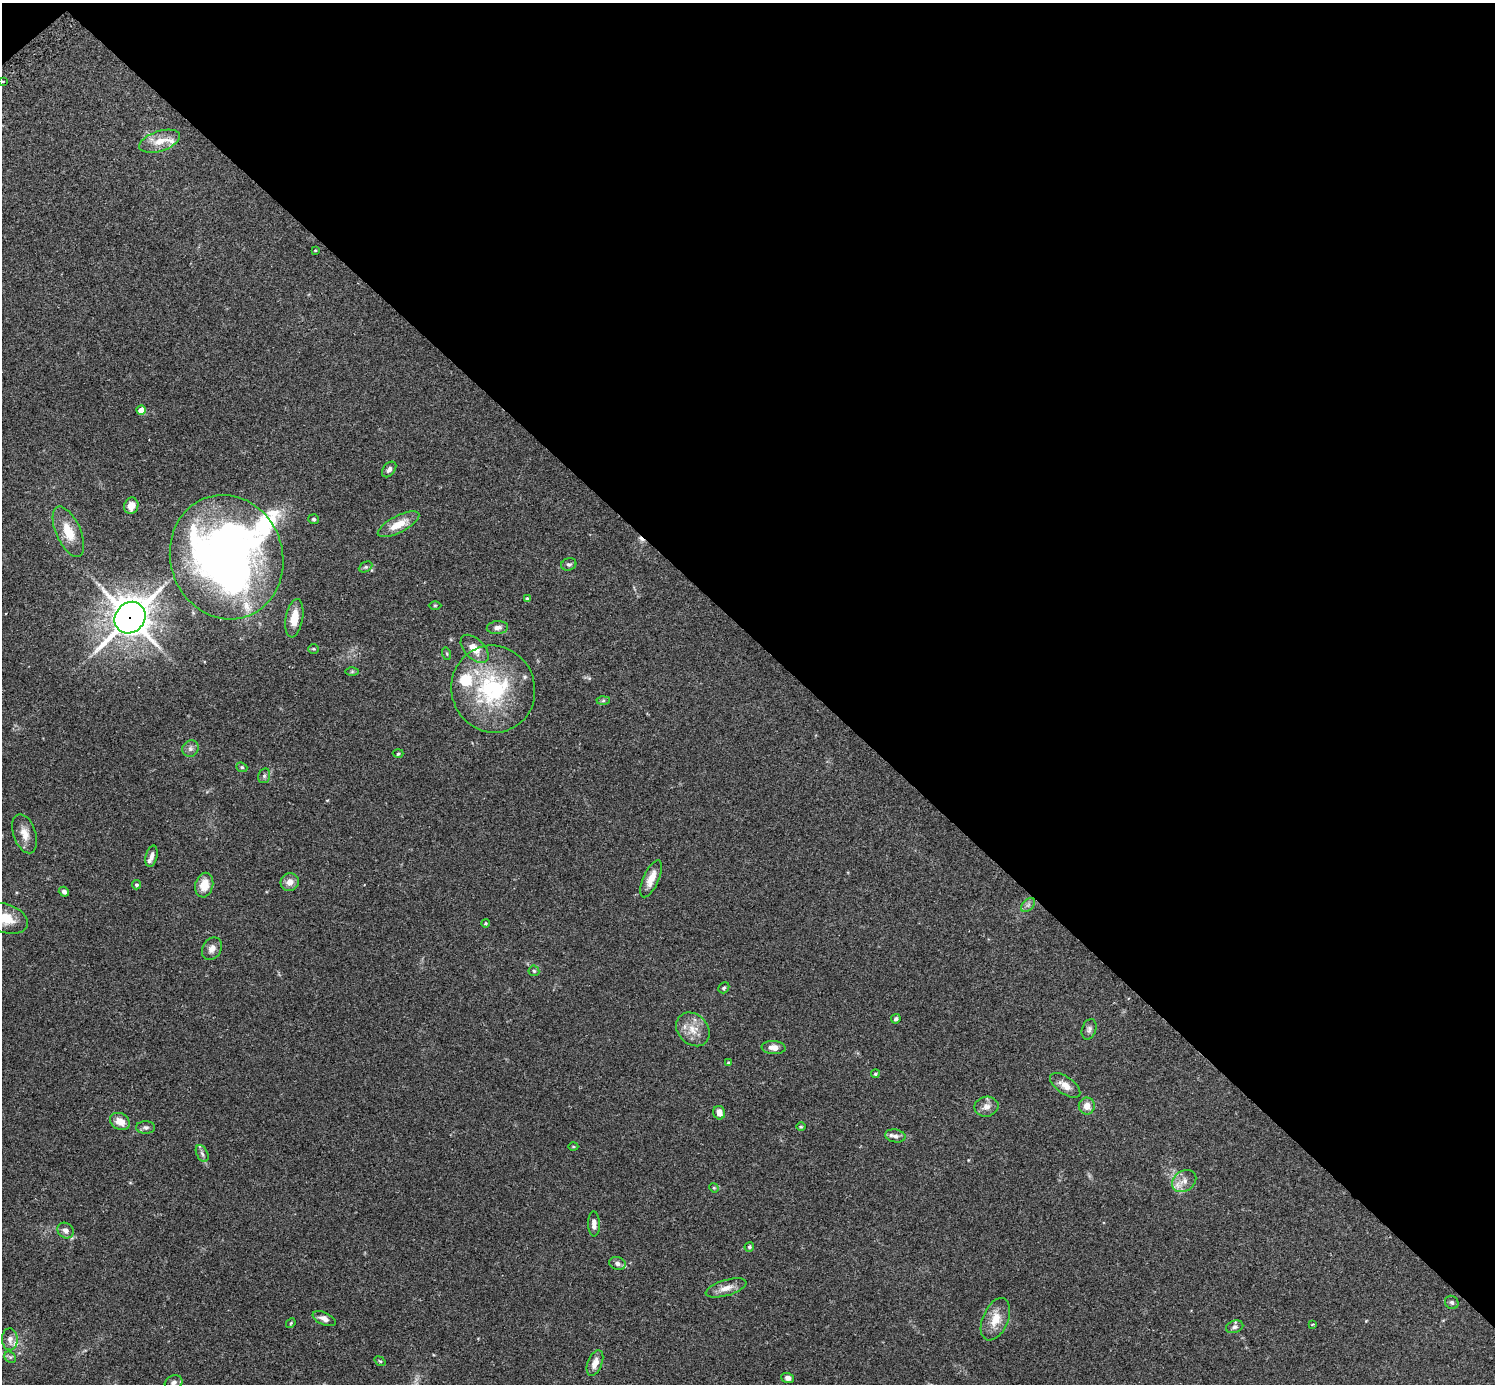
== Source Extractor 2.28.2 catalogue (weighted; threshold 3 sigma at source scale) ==
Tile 3 of 4 x 4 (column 3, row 1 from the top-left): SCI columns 3025-4517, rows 4337-5718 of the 6041 x 6040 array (HDU 1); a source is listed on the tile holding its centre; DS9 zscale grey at full resolution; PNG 1497 x 1386 px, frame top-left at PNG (2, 3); each listed source drawn as its Kron ellipse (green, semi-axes under 4 px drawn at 4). Shown black and unused: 46% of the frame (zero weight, under 2 of 3 exposures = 2% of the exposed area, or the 3 px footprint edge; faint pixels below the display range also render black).
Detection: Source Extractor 2.28.2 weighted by HDU 2 'WHT'; one run over the whole footprint, this tile lists its part. Background 0.101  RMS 0.0058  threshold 0.0263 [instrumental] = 3 sigma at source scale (4.5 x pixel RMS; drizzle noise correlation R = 1.50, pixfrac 1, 0.05/0.05 arcsec/px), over >= 5 px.
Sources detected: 87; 1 cosmic-ray / hot-pixel residue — neither listed nor drawn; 11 inside a brighter listed object's ellipse — not listed separately; the other 75 listed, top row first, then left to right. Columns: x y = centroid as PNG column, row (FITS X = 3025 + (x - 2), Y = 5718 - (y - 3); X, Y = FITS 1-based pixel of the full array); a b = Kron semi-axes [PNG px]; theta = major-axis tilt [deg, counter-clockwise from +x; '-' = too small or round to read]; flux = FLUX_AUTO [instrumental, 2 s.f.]
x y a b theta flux
2 81 3 3 - 0.97
160 141 21 10 18 8.3
315 250 4 3 - 0.63
141 410 4 4 - 6.9
389 469 9 5 51 1.9
131 506 8 7 - 4.6
314 519 5 5 - 1
398 524 23 8 27 9.8
68 532 27 12 -66 12
227 557 63 56 -73 360
569 564 8 6 17 1.3
366 567 7 5 26 1
527 598 3 3 - 0.91
435 605 6 4 0 0.72
130 618 16 14 49 1100
294 618 19 8 80 8.7
497 628 10 6 5 2.7
313 649 5 4 - 0.66
475 649 17 10 -45 7.7
447 654 6 4 -72 0.74
352 672 6 4 1 0.81
493 689 44 41 -70 61
603 701 6 4 2 1
190 749 8 7 - 2.2
398 754 5 3 - 0.59
242 767 6 4 -21 0.85
264 776 7 6 - 1.4
25 834 20 11 -71 6.4
151 856 11 5 76 2.5
651 879 20 7 66 6.2
290 882 9 8 - 4.1
136 885 4 4 - 1.1
204 885 12 9 76 8.8
64 892 5 4 - 2
1028 905 8 5 45 1.7
6 918 23 14 -19 14
485 923 4 4 - 0.66
212 949 12 9 57 3.7
534 971 5 5 - 0.96
724 988 6 5 - 1
896 1019 5 4 - 1.3
693 1029 18 15 -45 8.7
1089 1029 10 7 71 2
774 1047 12 6 -4 4.5
728 1063 4 3 - 1.1
875 1074 4 4 - 0.89
1065 1085 17 8 -35 5.6
1087 1106 8 8 - 4.9
986 1107 12 10 11 3.7
719 1113 7 6 - 4.4
120 1121 10 8 -29 6.1
146 1127 9 6 0 1.6
801 1127 5 3 - 0.57
895 1136 10 6 -10 2.4
573 1147 5 3 - 0.54
202 1154 9 5 -63 1.7
1184 1181 13 10 35 5.1
714 1188 5 4 - 0.56
594 1224 12 6 -88 3.1
66 1231 8 7 - 2.8
749 1247 5 4 - 1.1
617 1263 8 6 -17 1.9
726 1288 21 8 16 5.4
1452 1302 7 6 - 1.4
324 1319 12 6 -25 3.1
995 1319 22 12 66 9.8
291 1323 5 4 - 0.68
1312 1324 3 2 - 0.71
1235 1327 9 6 17 1.6
10 1339 11 8 -87 3.1
10 1357 6 5 - 1.1
380 1361 6 3 -35 0.61
595 1363 13 7 68 5.2
788 1378 6 5 - 2.2
174 1382 9 6 20 2.1
Overlapping masked pixels (flux is a lower limit): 1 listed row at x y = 130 618
Isophote crosses this tile's border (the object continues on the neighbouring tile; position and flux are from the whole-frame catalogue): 2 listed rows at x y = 2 81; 6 918